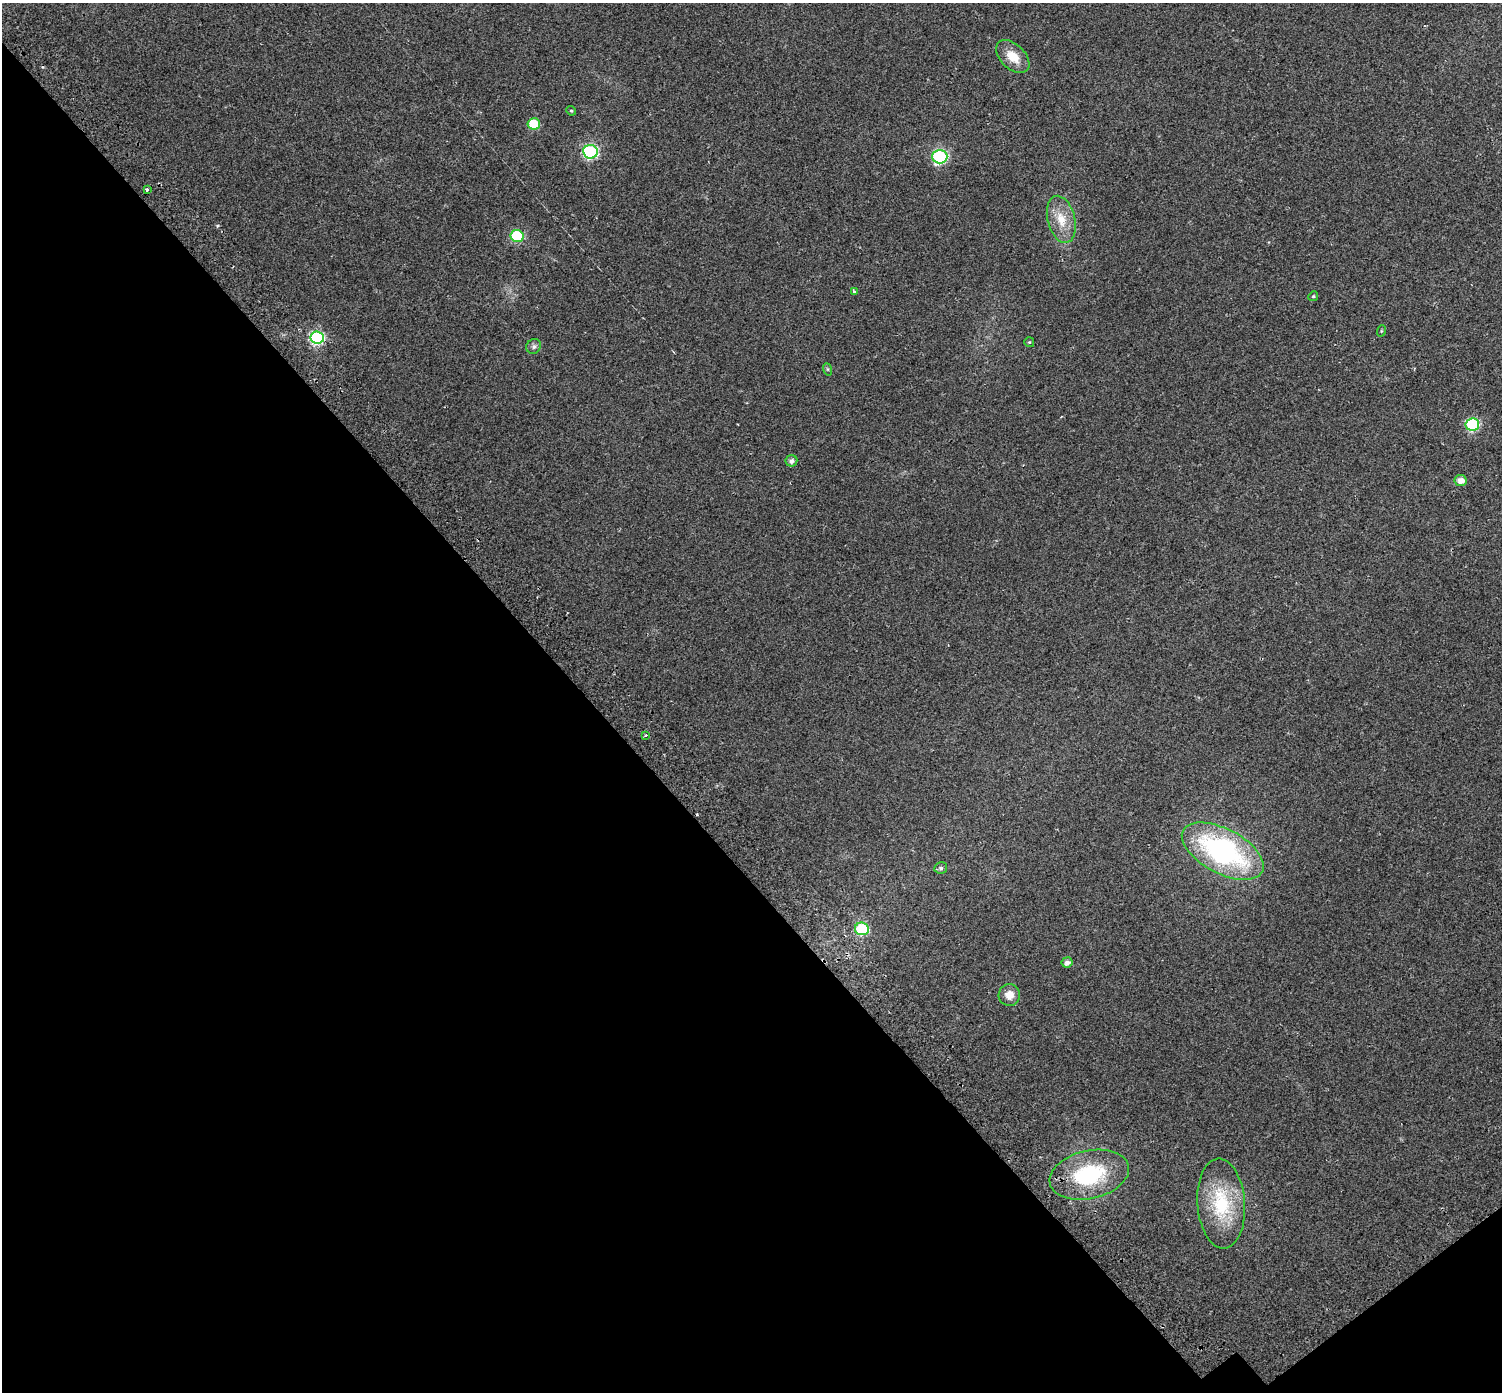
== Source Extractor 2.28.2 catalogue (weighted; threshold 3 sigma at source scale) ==
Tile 14 of 4 x 4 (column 2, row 4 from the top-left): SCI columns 1567-3066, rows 293-1682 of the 6126 x 6079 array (HDU 1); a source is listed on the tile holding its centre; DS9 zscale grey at full resolution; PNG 1504 x 1394 px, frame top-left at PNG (2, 3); each listed source drawn as its Kron ellipse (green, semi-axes under 4 px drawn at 4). Shown black and unused: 40% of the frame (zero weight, under 2 of 3 exposures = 4% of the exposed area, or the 3 px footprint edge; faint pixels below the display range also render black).
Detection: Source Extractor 2.28.2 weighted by HDU 2 'WHT'; one run over the whole footprint, this tile lists its part. Background 0.0555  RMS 0.011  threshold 0.0511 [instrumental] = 3 sigma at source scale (4.5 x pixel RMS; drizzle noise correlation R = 1.50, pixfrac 1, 0.0396/0.0396 arcsec/px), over >= 5 px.
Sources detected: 27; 1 cosmic-ray / hot-pixel residue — neither listed nor drawn; the other 26 listed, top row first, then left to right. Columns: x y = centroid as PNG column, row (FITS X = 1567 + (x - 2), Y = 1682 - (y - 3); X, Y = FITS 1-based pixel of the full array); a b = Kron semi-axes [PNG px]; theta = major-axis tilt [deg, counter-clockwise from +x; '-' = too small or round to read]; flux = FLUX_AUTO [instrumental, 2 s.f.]
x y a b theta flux
1013 57 20 12 -44 18
571 111 5 4 - 1.5
534 124 6 5 - 39
590 152 7 6 - 170
940 157 7 6 - 150
147 190 3 3 - 6.7
1061 219 24 13 -75 22
517 236 6 6 - 73
854 292 4 3 - 5.2
1313 296 5 4 - 1.3
1381 331 6 3 72 1.2
317 338 7 6 - 160
1029 342 5 5 - 1.3
534 346 8 7 - 3.2
827 369 6 4 -71 1.5
1472 424 7 6 - 100
791 461 6 5 - 4.1
1460 480 6 5 - 8.8
646 735 3 3 - 22
1223 851 45 22 -28 200
941 868 6 6 - 2.7
862 929 7 6 - 81
1067 962 5 5 - 5
1009 995 11 11 - 9.9
1089 1175 40 24 13 95
1221 1203 45 24 -86 75